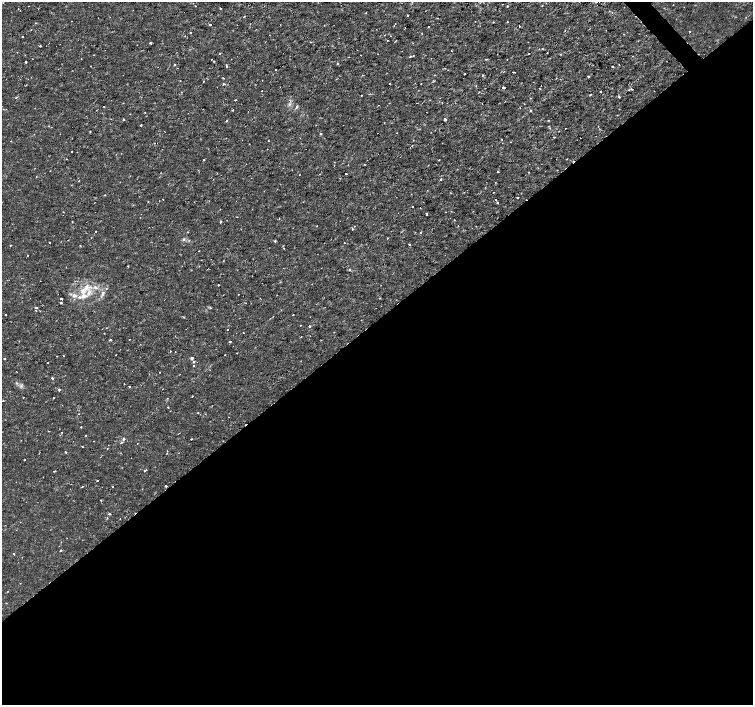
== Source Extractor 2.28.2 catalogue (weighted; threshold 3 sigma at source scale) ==
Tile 15 of 4 x 4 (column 3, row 4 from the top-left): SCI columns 3009-4510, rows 210-1614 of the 6012 x 5975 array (HDU 1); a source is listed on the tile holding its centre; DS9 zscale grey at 2 x 2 block average (1 PNG px = mean of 2 x 2 image px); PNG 755 x 707 px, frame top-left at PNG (2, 2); no overlay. Shown black and unused: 55% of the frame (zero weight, under 2 of 3 exposures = <1% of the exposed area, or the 3 px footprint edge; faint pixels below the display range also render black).
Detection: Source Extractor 2.28.2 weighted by HDU 2 'WHT'; one run over the whole footprint, this tile lists its part. Background 3.55e-06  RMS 8.1e-04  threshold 0.00366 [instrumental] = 3 sigma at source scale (4.5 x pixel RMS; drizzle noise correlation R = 1.50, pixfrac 1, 0.0396/0.0396 arcsec/px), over >= 5 px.
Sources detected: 223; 9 cosmic-ray / hot-pixel residue — not listed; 3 inside a brighter listed object's ellipse — not listed separately; the other 211 listed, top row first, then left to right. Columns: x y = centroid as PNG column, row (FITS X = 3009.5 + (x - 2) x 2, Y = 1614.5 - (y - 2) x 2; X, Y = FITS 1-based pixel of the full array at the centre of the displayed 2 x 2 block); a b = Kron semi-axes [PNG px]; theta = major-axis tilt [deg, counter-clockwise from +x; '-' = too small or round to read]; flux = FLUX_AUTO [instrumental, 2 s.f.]
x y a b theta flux
542 5 2 2 - 0.19
195 6 2 2 - 0.073
507 6 2 2 - 0.21
18 8 2 2 - 0.072
220 8 2 2 - 0.23
366 13 2 2 - 0.11
407 15 2 2 - 0.26
244 16 2 2 - 0.11
493 22 2 2 - 0.12
507 22 2 2 - 0.12
210 25 2 2 - 0.28
324 25 2 2 - 0.065
428 26 2 2 - 0.15
519 26 2 2 - 0.18
405 28 2 2 - 0.095
690 32 2 2 - 0.14
190 33 2 2 - 0.28
384 35 2 2 - 0.11
22 36 2 2 - 0.12
388 40 2 2 - 0.23
265 42 2 2 - 0.078
150 43 2 2 - 0.52
137 45 2 2 - 0.077
40 46 2 2 - 0.37
542 49 3 2 - 0.1
17 52 2 2 - 0.062
219 53 2 2 - 0.61
529 53 2 2 - 0.3
547 53 2 2 - 0.085
560 54 3 2 - 0.14
93 55 2 2 - 0.057
410 56 2 2 - 0.22
413 56 2 2 - 0.091
81 58 2 2 - 0.1
212 59 2 2 - 0.079
486 59 2 2 - 0.11
214 61 2 2 - 0.14
25 62 2 2 - 0.52
337 63 2 2 - 0.25
619 64 2 2 - 0.077
175 65 2 2 - 0.19
90 66 2 2 - 0.075
226 66 2 2 - 0.46
612 67 2 2 - 0.88
177 68 2 2 - 0.07
275 69 2 2 - 0.075
512 72 2 2 - 0.32
464 74 2 2 - 0.2
363 75 2 2 - 0.11
434 75 2 2 - 0.13
482 75 2 2 - 0.28
588 76 3 2 - 0.15
223 78 2 2 - 0.32
433 80 3 2 - 0.13
180 81 2 2 - 0.077
203 81 2 2 - 0.15
390 83 2 2 - 0.17
224 84 2 2 - 0.52
421 84 2 2 - 0.073
26 85 3 2 - 0.085
503 87 3 2 - 0.92
631 89 3 2 - 0.17
629 90 3 2 - 0.13
262 91 2 2 - 0.076
600 91 2 2 - 0.12
181 92 2 2 - 0.069
478 93 3 2 - 0.18
590 94 2 2 - 0.19
619 96 2 2 - 0.48
16 97 4 2 - 0.15
236 100 2 2 - 0.25
442 102 2 2 - 0.085
482 104 2 2 - 0.078
103 106 2 2 - 0.16
297 106 4 3 - 0.26
232 110 2 2 - 0.65
531 111 2 2 - 0.36
145 112 2 2 - 0.099
445 119 3 2 - 0.64
123 120 2 2 - 1.7
548 120 3 2 - 0.14
226 121 2 2 - 0.26
141 125 2 2 - 0.16
316 125 2 2 - 0.073
549 126 3 2 - 0.091
90 132 3 2 - 0.12
397 133 2 2 - 0.077
320 134 2 2 - 0.61
554 137 2 2 - 0.3
268 140 2 2 - 0.12
502 140 2 2 - 0.095
249 144 2 2 - 0.075
72 151 2 2 - 0.76
66 159 2 2 - 0.076
204 160 2 2 - 0.2
439 160 2 2 - 0.13
334 166 2 2 - 0.073
498 172 2 2 - 0.46
528 172 2 2 - 0.25
346 173 2 2 - 0.33
299 175 2 2 - 0.092
441 179 3 2 - 0.17
79 181 2 2 - 0.11
494 192 2 2 - 0.077
105 195 2 2 - 0.13
517 198 2 2 - 0.36
163 199 2 2 - 0.078
495 199 2 2 - 0.2
148 202 2 2 - 0.13
497 203 2 2 - 0.37
413 207 2 2 - 0.092
420 208 2 2 - 0.074
451 211 2 2 - 0.081
63 212 2 2 - 0.11
445 212 2 2 - 0.09
426 214 2 2 - 0.27
454 220 2 2 - 0.096
72 221 3 2 - 0.079
220 221 3 2 - 0.28
317 226 2 2 - 0.11
352 229 2 2 - 0.18
96 231 2 2 - 0.2
188 232 2 2 - 0.12
420 232 2 2 - 0.079
91 238 2 2 - 0.074
387 238 2 2 - 0.26
184 239 4 4 - 0.31
275 241 3 2 - 0.24
50 243 2 2 - 0.12
344 243 2 2 - 0.11
10 245 2 2 - 0.11
409 245 2 2 - 0.14
284 248 2 2 - 0.11
27 256 2 2 - 0.14
201 260 2 2 - 0.097
223 261 2 2 - 0.096
128 266 2 2 - 0.12
349 270 2 2 - 0.14
218 285 2 2 - 0.15
87 286 12 7 -66 1.8
95 287 8 4 -15 0.7
106 288 3 2 - 0.19
103 293 6 4 71 0.54
74 295 7 5 -14 0.82
277 295 2 2 - 0.055
84 296 8 6 28 1.4
61 299 2 2 - 0.59
61 303 2 2 - 0.26
36 308 3 2 - 0.34
210 308 3 2 - 0.19
36 310 2 2 - 0.1
6 315 2 2 - 0.18
293 315 2 2 - 0.19
183 317 4 2 - 0.15
301 325 2 2 - 0.084
310 326 2 2 - 0.39
186 329 2 2 - 0.059
227 330 2 2 - 0.35
104 333 2 2 - 0.095
243 333 2 2 - 0.089
129 339 2 2 - 0.14
110 340 2 2 - 0.26
230 342 2 2 - 0.58
170 351 2 2 - 0.59
175 352 2 2 - 0.057
237 353 2 2 - 0.076
116 355 2 2 - 0.085
225 355 2 2 - 0.11
56 356 2 2 - 0.15
63 356 2 2 - 0.11
4 358 2 2 - 0.22
192 358 3 2 - 0.56
193 362 2 2 - 0.53
48 363 2 2 - 0.36
193 365 2 2 - 0.12
159 372 2 2 - 0.17
52 378 2 2 - 0.42
124 384 2 2 - 0.077
130 386 2 2 - 0.19
59 390 2 2 - 0.48
192 396 2 2 - 0.11
23 397 2 2 - 0.097
53 398 2 2 - 0.24
3 400 2 2 - 0.12
168 407 2 2 - 0.29
198 413 2 2 - 0.098
81 427 2 2 - 0.15
62 432 2 2 - 0.079
86 435 2 2 - 0.13
123 439 3 3 - 0.38
191 439 2 2 - 0.39
94 441 2 2 - 0.068
121 442 3 2 - 0.24
137 443 2 2 - 0.11
82 446 3 2 - 0.11
66 452 3 2 - 0.15
167 453 2 2 - 0.12
24 460 2 2 - 0.1
146 469 2 2 - 0.1
54 471 2 2 - 0.1
144 471 2 2 - 0.34
98 480 2 2 - 0.14
166 486 2 2 - 0.41
82 487 2 2 - 0.12
113 487 2 2 - 0.19
101 500 2 2 - 0.11
109 513 2 2 - 0.56
120 518 2 2 - 0.11
61 550 2 2 - 0.22
14 554 2 2 - 0.14
8 591 2 2 - 0.083
Overlapping masked pixels (flux is a lower limit): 1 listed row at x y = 166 486
Diffuse or blended objects may show on this block-average render without a row.